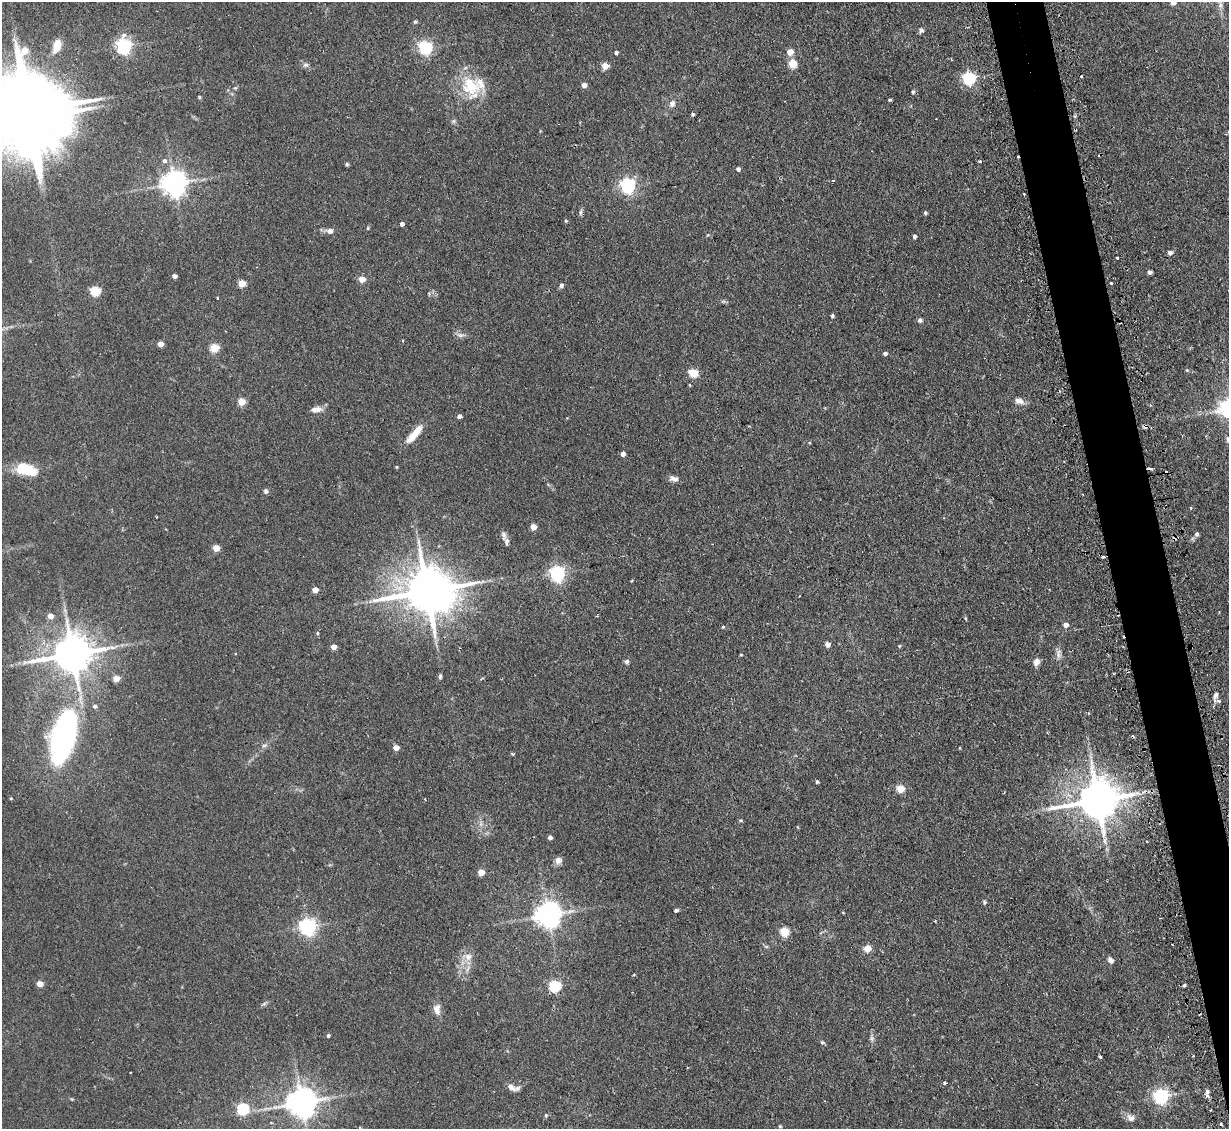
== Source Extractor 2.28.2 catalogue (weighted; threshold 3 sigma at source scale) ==
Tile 6 of 4 x 4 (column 2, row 2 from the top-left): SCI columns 1260-2486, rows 2414-3540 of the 4972 x 4943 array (HDU 1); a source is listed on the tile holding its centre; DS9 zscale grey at full resolution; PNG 1231 x 1131 px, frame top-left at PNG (2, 2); no overlay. Shown black and unused: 4% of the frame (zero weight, under 2 of 3 exposures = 4% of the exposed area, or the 3 px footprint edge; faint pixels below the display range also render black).
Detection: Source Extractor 2.28.2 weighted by HDU 2 'WHT'; one run over the whole footprint, this tile lists its part. Background 0.137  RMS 0.0072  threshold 0.0322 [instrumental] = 3 sigma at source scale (4.5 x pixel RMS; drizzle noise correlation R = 1.50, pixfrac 1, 0.05/0.05 arcsec/px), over >= 5 px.
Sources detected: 148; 4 inside a brighter object's white glare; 12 cosmic-ray / hot-pixel residue — not listed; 2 inside a brighter listed object's ellipse — not listed separately; the other 130 listed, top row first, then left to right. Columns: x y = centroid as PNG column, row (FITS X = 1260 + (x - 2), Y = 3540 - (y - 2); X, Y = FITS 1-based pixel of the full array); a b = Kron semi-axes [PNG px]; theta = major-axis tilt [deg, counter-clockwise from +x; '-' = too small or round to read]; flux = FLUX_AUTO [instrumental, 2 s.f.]
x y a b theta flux
1173 2 5 5 - 3.8
415 22 5 4 - 0.91
921 30 7 6 - 1.8
57 46 15 8 72 9.1
124 46 6 6 - 200
425 47 6 6 - 130
616 52 4 3 - 1.7
790 52 5 5 - 11
793 64 5 5 - 25
306 65 7 6 - 1.8
605 66 5 4 - 10
969 78 6 6 - 100
584 85 4 4 - 5.6
470 86 34 24 -60 28
235 88 5 5 - 0.85
913 92 5 4 - 1.2
199 97 5 4 - 0.71
890 100 4 3 - 0.92
672 104 9 8 - 3.2
28 111 33 15 7 10000
693 114 3 3 - 1.3
165 160 6 6 - 2.1
980 161 4 3 - 0.72
347 164 5 4 - 0.95
738 169 4 4 - 2
174 183 8 8 - 710
628 185 6 6 - 180
1024 194 3 2 - 0.94
580 212 10 4 79 1.4
925 213 4 4 - 1.2
566 221 4 4 - 0.98
402 224 4 4 - 2.4
368 228 5 3 - 0.64
330 231 8 6 -10 3.3
914 236 4 3 - 2
1170 252 5 5 - 2.7
1117 258 3 3 - 1.3
1150 272 4 4 - 2.6
174 276 4 4 - 3
362 279 5 5 - 9.6
242 283 5 4 - 15
1111 283 3 3 - 1.5
561 285 6 5 - 1.7
95 291 5 5 - 39
217 298 3 3 - 2.1
723 301 7 4 -18 1.1
832 316 4 4 - 1.2
920 320 6 5 - 1.5
460 335 10 6 -8 2.5
160 344 4 4 - 7.3
214 348 5 5 - 27
885 353 4 4 - 1.9
1187 370 5 4 - 0.8
694 373 5 5 - 26
1019 401 12 7 -16 4.2
241 402 5 4 - 16
316 409 14 7 6 4.4
459 416 4 4 - 2.4
415 434 27 8 51 11
623 454 4 4 - 3.1
396 467 4 4 - 0.66
1149 468 5 3 - 4.2
27 471 25 14 -5 17
674 479 12 7 -12 3.2
266 491 6 5 - 1.7
533 527 4 4 - 9.1
1197 534 6 5 - 1.6
506 541 14 7 -61 3.1
216 548 4 4 - 13
557 573 6 6 - 160
315 590 4 4 - 6.9
427 591 15 12 14 3200
50 616 5 5 - 5.9
597 616 3 3 - 0.66
965 618 6 3 -71 0.72
1066 625 5 5 - 3.9
723 627 5 3 - 0.65
317 633 5 4 - 0.95
828 644 4 4 - 5.1
899 646 4 4 - 0.66
333 647 5 4 - 5.7
1058 653 13 6 82 3.4
72 654 12 10 10 2100
741 655 4 3 - 0.59
627 662 6 6 - 1.6
1036 662 8 7 - 4
440 676 6 4 89 1.1
116 678 5 4 - 11
1215 695 10 5 60 2.1
1218 701 5 4 - 2.8
95 706 5 5 - 1.8
64 735 47 24 75 130
264 745 8 4 9 1.4
396 747 4 4 - 6.6
817 782 4 3 - 0.99
900 789 5 5 - 21
11 798 4 4 - 0.68
425 799 3 2 - 0.58
1098 800 13 11 11 2400
740 820 5 4 - 0.91
550 837 4 4 - 2.4
558 860 9 8 - 3.5
481 872 4 4 - 10
984 902 5 4 - 0.97
676 910 4 4 - 1.9
548 915 8 7 - 740
308 926 6 6 - 250
785 932 5 5 - 33
867 948 5 5 - 16
468 957 11 10 - 5.5
1110 960 8 6 -51 2.5
40 984 4 4 - 8.9
1184 985 3 3 - 1
555 986 6 5 - 74
437 1010 14 8 -87 5.3
328 1035 4 4 - 1.1
872 1038 8 5 -83 1.8
822 1042 6 4 -40 1.1
1193 1056 3 3 - 0.56
1100 1057 4 3 - 1.6
945 1083 3 3 - 1.2
511 1087 14 7 -38 4.4
1161 1096 6 6 - 190
1207 1096 6 5 - 1.7
301 1102 9 8 - 1100
243 1108 6 6 - 73
546 1115 5 4 - 0.94
1131 1118 11 9 -11 3.6
1221 1124 3 3 - 1.8
780 1126 5 4 - 0.75
Overlapping masked pixels (flux is a lower limit): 2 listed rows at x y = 1149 468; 1098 800
Isophote crosses this tile's border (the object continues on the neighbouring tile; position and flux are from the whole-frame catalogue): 2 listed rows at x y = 1173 2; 28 111